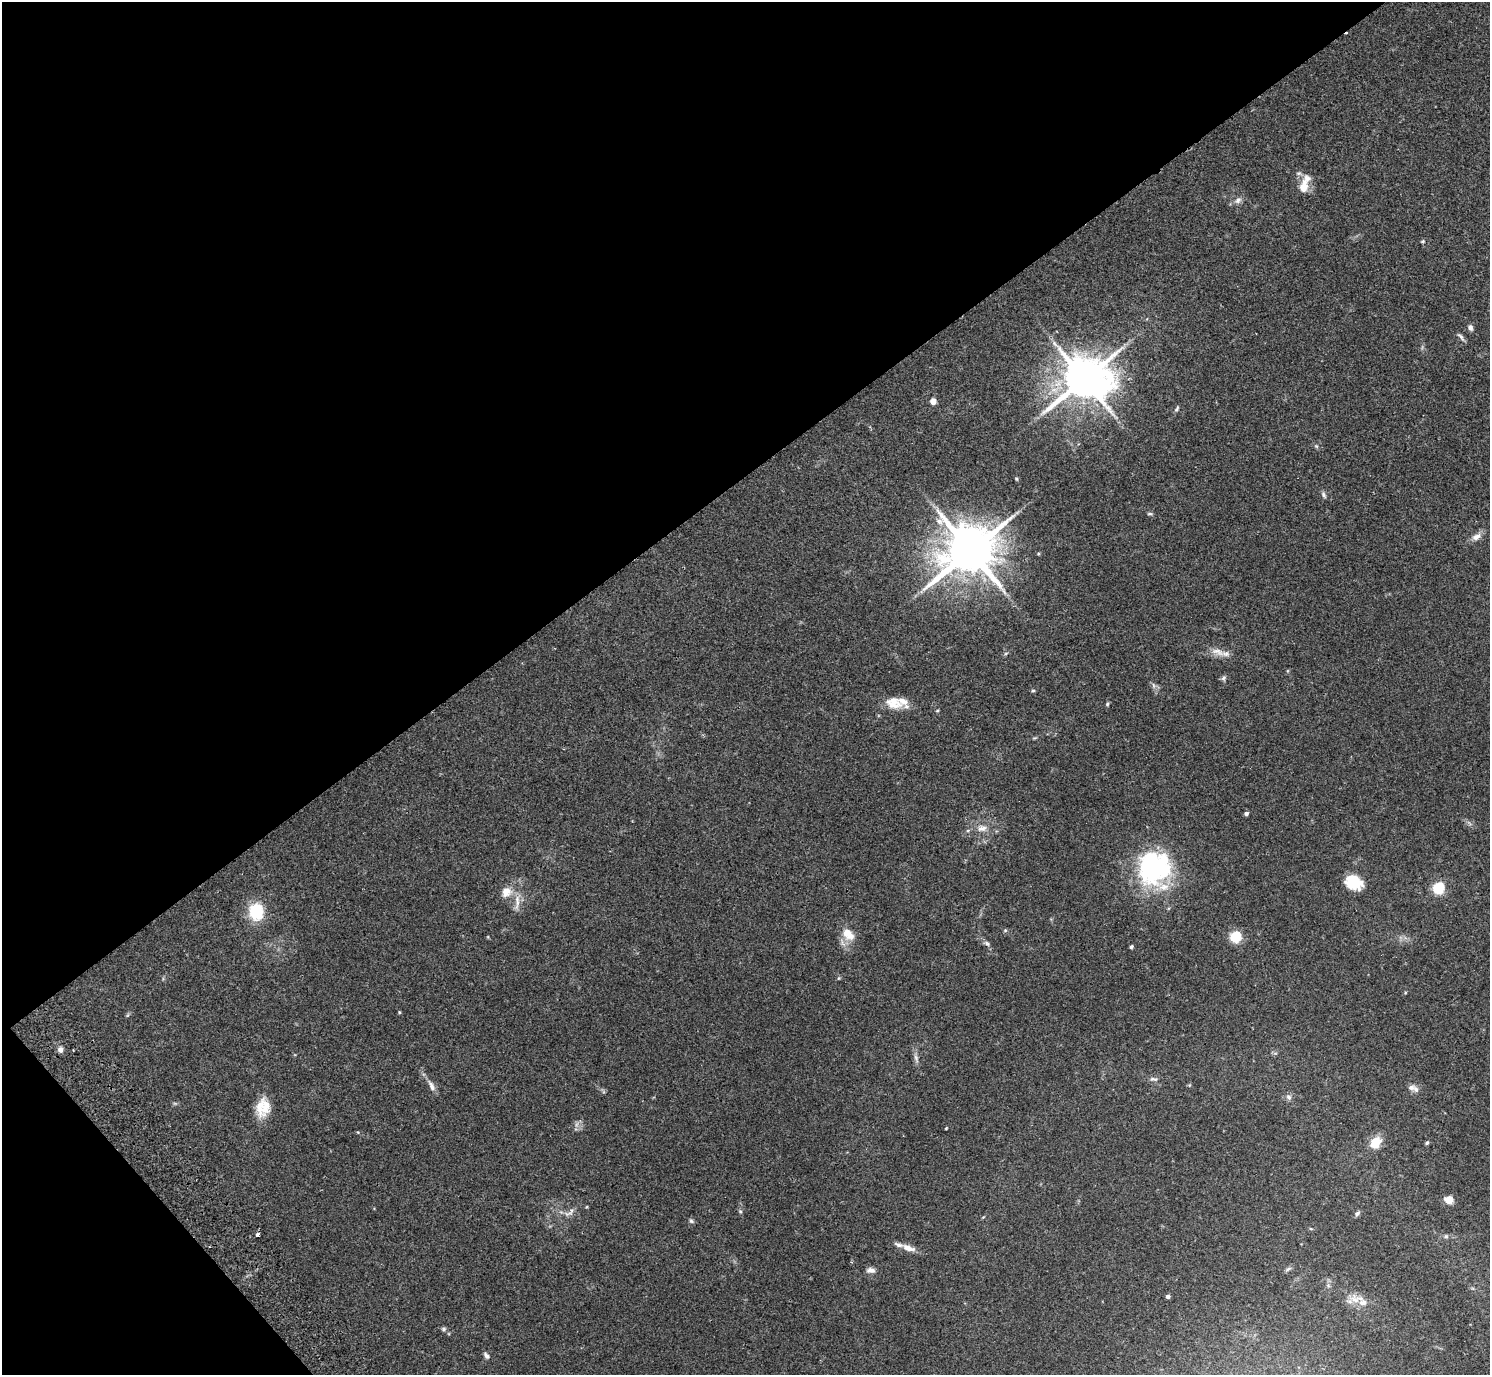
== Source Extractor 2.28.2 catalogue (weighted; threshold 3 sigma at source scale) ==
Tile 5 of 4 x 4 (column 1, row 2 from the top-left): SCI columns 48-1535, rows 2949-4321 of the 6052 x 6035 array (HDU 1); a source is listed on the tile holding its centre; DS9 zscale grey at full resolution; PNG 1492 x 1377 px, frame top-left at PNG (2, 2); no overlay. Shown black and unused: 38% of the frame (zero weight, under 2 of 3 exposures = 3% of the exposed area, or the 3 px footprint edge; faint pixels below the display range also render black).
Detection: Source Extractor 2.28.2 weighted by HDU 2 'WHT'; one run over the whole footprint, this tile lists its part. Background 0.109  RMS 0.0066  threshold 0.0297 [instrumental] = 3 sigma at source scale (4.5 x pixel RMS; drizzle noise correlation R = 1.50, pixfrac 1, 0.05/0.05 arcsec/px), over >= 5 px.
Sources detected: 72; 1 too faint to see at this stretch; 1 cosmic-ray / hot-pixel residue — not listed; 8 inside a brighter listed object's ellipse — not listed separately; the other 62 listed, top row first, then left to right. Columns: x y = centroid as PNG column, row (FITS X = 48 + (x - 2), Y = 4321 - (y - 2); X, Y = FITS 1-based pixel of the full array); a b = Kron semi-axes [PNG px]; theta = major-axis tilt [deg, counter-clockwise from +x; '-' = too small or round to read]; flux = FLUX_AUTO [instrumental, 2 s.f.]
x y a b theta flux
1304 184 27 10 70 9.5
1238 200 11 8 39 3
1423 241 5 5 - 0.89
1470 327 7 6 - 2.3
1461 337 13 4 -49 1.8
1084 379 15 13 8 2600
933 401 5 5 - 5
1177 409 8 4 62 1.2
1316 446 7 4 -45 1
1016 479 5 4 - 0.77
1324 495 9 5 -64 1.7
1150 514 8 4 -10 1
1476 537 14 8 26 4.3
970 550 16 13 32 4000
1038 554 5 4 - 0.75
1218 652 21 9 -14 6.2
1006 653 6 4 19 0.83
1223 678 8 6 80 1.5
1153 685 8 4 -71 1.5
1033 691 5 4 - 0.83
893 703 24 14 -18 11
1107 704 5 4 - 0.88
1246 814 4 4 - 2.1
982 828 15 9 4 5.5
1154 868 42 39 88 88
1351 882 19 15 -63 16
1438 888 6 5 - 60
506 892 16 13 49 7.6
517 902 26 6 84 6
256 911 21 17 -90 22
1005 930 5 5 - 0.84
848 934 19 12 -43 10
488 937 5 3 - 0.5
1235 937 10 10 - 16
987 943 10 6 -37 1.9
1131 947 4 3 - 1.3
399 1012 4 4 - 0.63
60 1049 8 7 - 2.2
916 1058 14 5 -76 2.7
1153 1079 12 6 -1 2.3
1189 1085 5 3 - 0.69
431 1086 18 7 -62 3.9
1411 1087 10 8 27 2.8
1289 1097 9 7 -52 2.2
265 1107 32 13 77 13
946 1128 3 3 - 0.56
1375 1143 16 12 56 9.7
1427 1143 5 4 - 1
1449 1199 8 7 - 6.4
740 1211 5 5 - 0.9
568 1214 15 5 4 3.1
1357 1214 7 5 37 1.7
691 1221 7 5 -44 1.2
257 1234 4 3 - 5.4
1446 1236 6 5 - 1.1
908 1248 17 7 -19 5.9
1288 1269 9 5 27 1.5
871 1270 11 7 -3 2.8
1168 1297 4 4 - 1.7
1356 1299 24 13 -3 9
443 1329 6 5 - 1.3
486 1356 9 5 -49 1.9